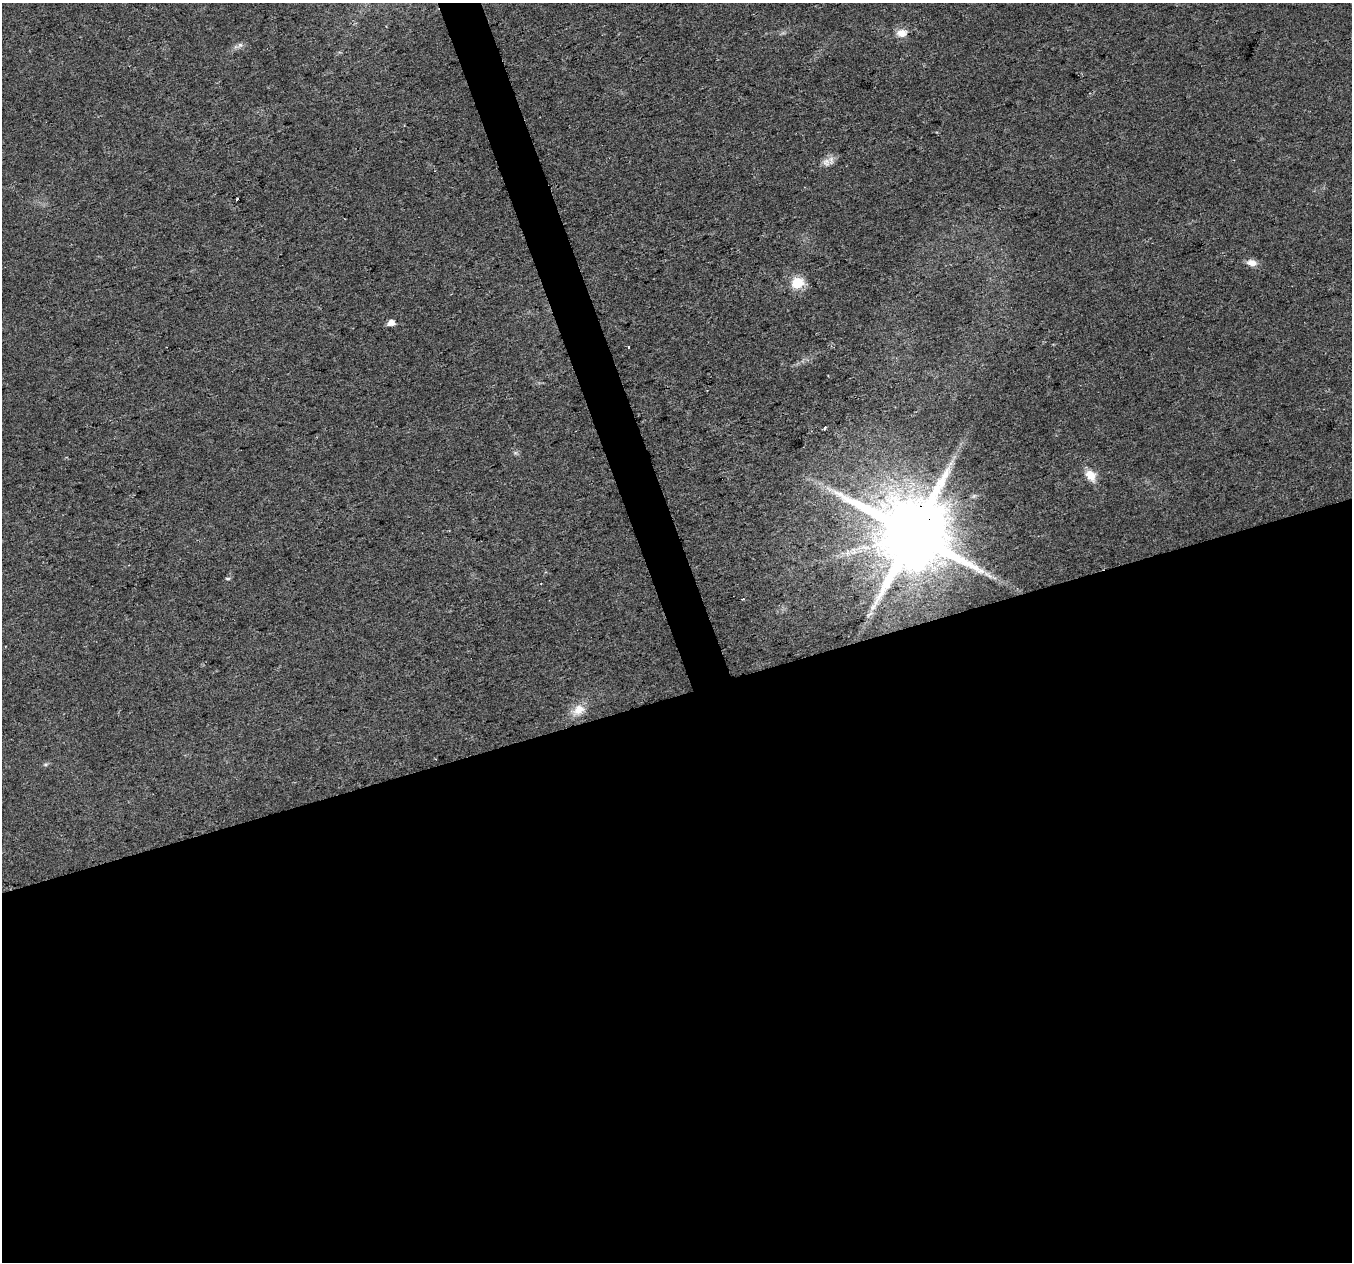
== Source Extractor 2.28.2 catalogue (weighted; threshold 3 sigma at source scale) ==
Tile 15 of 4 x 4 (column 3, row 4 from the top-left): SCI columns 2701-4050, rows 120-1379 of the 5401 x 5226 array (HDU 1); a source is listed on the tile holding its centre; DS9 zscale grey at full resolution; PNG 1354 x 1264 px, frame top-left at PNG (2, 3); no overlay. Shown black and unused: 47% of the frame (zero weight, under 2 of 3 exposures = <1% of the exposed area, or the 3 px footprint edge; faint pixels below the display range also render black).
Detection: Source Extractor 2.28.2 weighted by HDU 2 'WHT'; one run over the whole footprint, this tile lists its part. Background 0.041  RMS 0.0055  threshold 0.0249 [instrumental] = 3 sigma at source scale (4.5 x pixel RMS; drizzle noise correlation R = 1.50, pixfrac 1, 0.0396/0.0396 arcsec/px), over >= 5 px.
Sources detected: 16; all 16 listed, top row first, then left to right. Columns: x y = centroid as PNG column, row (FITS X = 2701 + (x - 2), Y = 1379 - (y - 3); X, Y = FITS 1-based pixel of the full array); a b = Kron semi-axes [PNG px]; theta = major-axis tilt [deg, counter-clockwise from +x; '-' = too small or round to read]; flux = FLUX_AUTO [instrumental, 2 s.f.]
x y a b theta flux
901 33 13 9 6 5.1
240 45 6 6 - 1.4
826 162 12 10 -76 3.8
237 199 3 3 - 1.7
1252 263 12 8 -8 4
797 283 12 10 19 14
391 323 6 5 - 5.2
628 346 3 3 - 1.1
825 428 3 3 - 3.3
1091 475 14 10 -50 7.4
829 489 11 4 -35 2.4
913 534 20 18 4 8700
988 575 18 4 -34 3
227 579 6 4 -1 0.87
743 599 3 2 - 0.68
578 710 19 13 37 8.3
Overlapping masked pixels (flux is a lower limit): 1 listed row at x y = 913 534